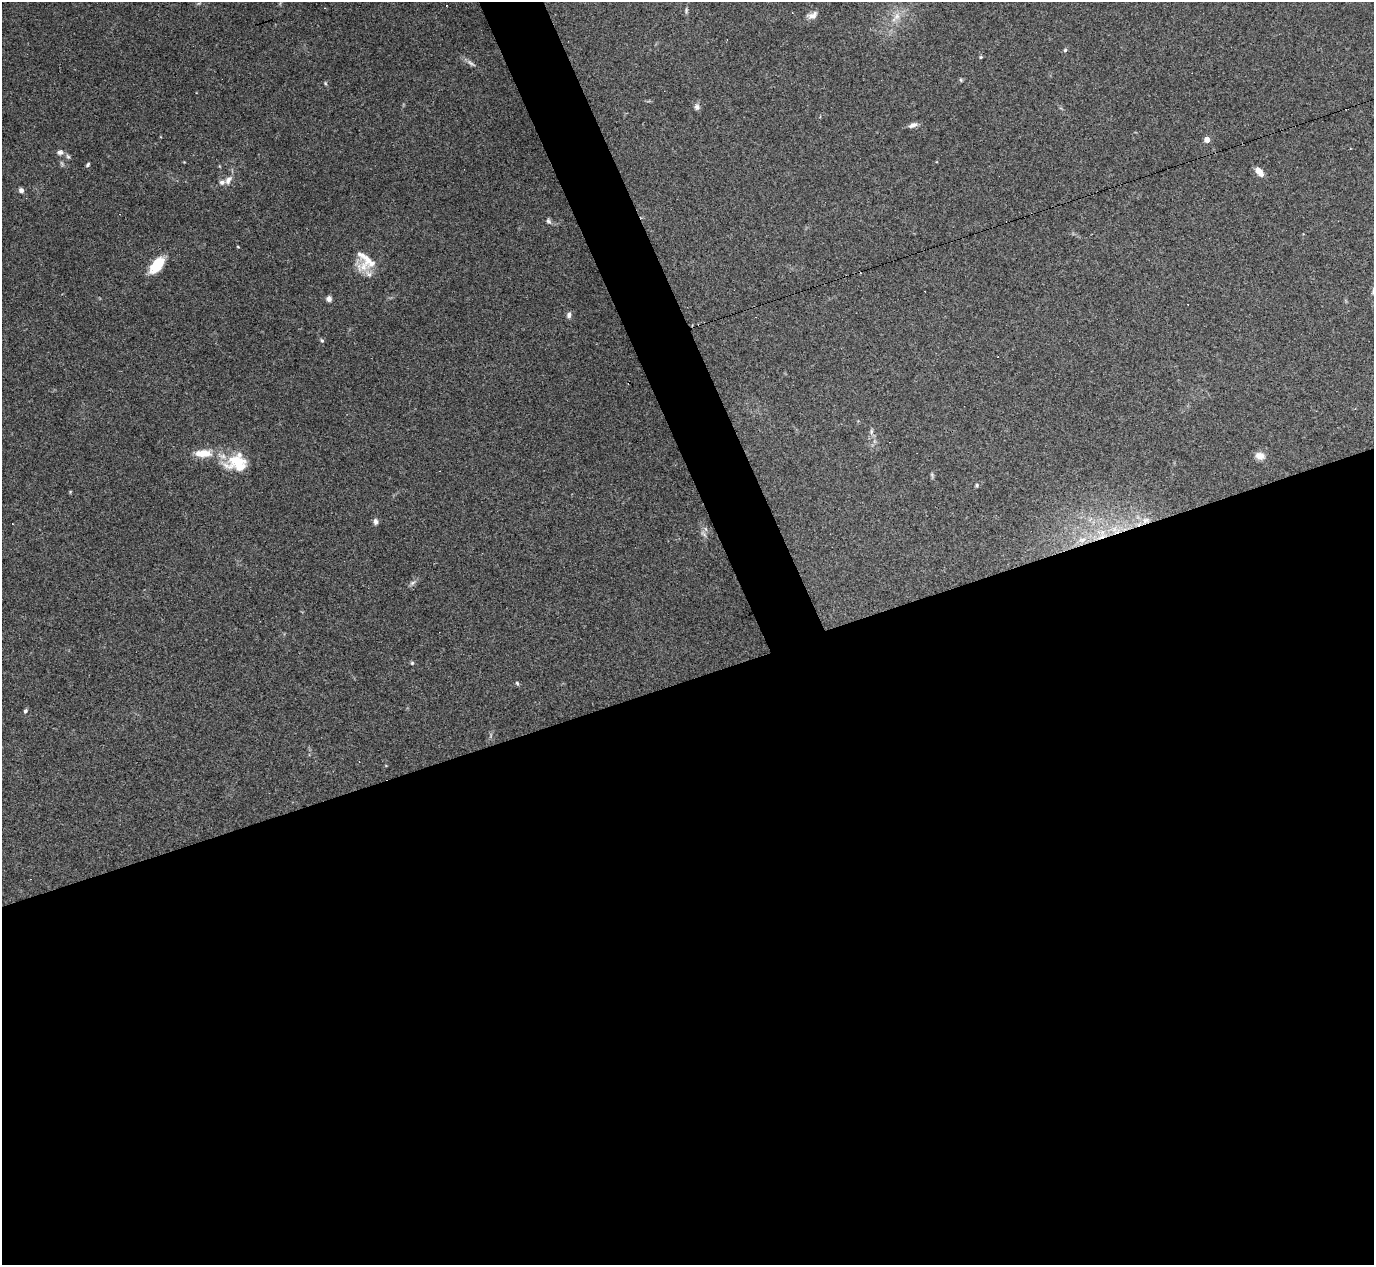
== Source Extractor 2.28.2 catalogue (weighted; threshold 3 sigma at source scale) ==
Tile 15 of 4 x 4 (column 3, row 4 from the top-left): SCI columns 2745-4116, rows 275-1537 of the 5488 x 5473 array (HDU 1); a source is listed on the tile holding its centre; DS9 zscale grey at full resolution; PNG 1376 x 1267 px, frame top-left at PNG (2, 2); no overlay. Shown black and unused: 49% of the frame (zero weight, under 3 of 4 exposures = <1% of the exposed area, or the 3 px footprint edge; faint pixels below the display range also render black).
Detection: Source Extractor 2.28.2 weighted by HDU 2 'WHT'; one run over the whole footprint, this tile lists its part. Background 0.16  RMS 0.0052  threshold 0.0233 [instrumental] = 3 sigma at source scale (4.5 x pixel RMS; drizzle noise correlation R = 1.50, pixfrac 1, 0.05/0.05 arcsec/px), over >= 5 px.
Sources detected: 44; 2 too faint to see at this stretch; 3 cosmic-ray / hot-pixel residue — not listed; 3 inside a brighter listed object's ellipse — not listed separately; the other 36 listed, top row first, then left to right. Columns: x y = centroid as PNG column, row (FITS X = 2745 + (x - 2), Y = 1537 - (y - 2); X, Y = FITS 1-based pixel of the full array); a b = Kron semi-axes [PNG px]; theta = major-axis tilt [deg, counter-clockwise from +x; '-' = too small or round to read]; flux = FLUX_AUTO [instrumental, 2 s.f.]
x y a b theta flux
686 10 9 3 85 0.9
812 15 15 8 23 2.9
897 16 12 8 57 3.9
1065 50 5 4 - 0.83
981 57 5 4 - 0.64
961 80 6 3 -71 0.54
325 83 5 4 - 0.59
697 107 8 7 - 1.6
913 125 11 6 22 2.1
1207 140 4 4 - 6
60 152 9 7 14 1.7
68 157 8 5 -62 1
88 165 6 4 52 0.8
1259 172 10 5 -50 5.7
228 180 12 7 59 2.9
21 190 6 6 - 1.4
548 221 7 6 - 1.2
365 258 30 23 -76 11
157 265 21 10 52 13
329 299 7 6 - 1.7
569 315 7 6 - 1.6
322 340 6 5 - 0.77
871 432 9 4 90 1.3
203 453 23 10 2 9.6
1260 456 11 8 -13 4.1
238 463 30 19 -7 18
932 475 7 4 -73 0.75
977 485 5 5 - 0.77
1145 520 10 6 43 2.1
375 522 7 6 - 1.7
703 534 12 3 -45 1
1082 540 12 7 1 3.3
412 583 9 4 35 1.4
412 663 5 4 - 0.62
517 683 6 4 -63 0.75
25 711 6 5 - 0.91
Overlapping masked pixels (flux is a lower limit): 2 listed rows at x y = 1145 520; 1082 540